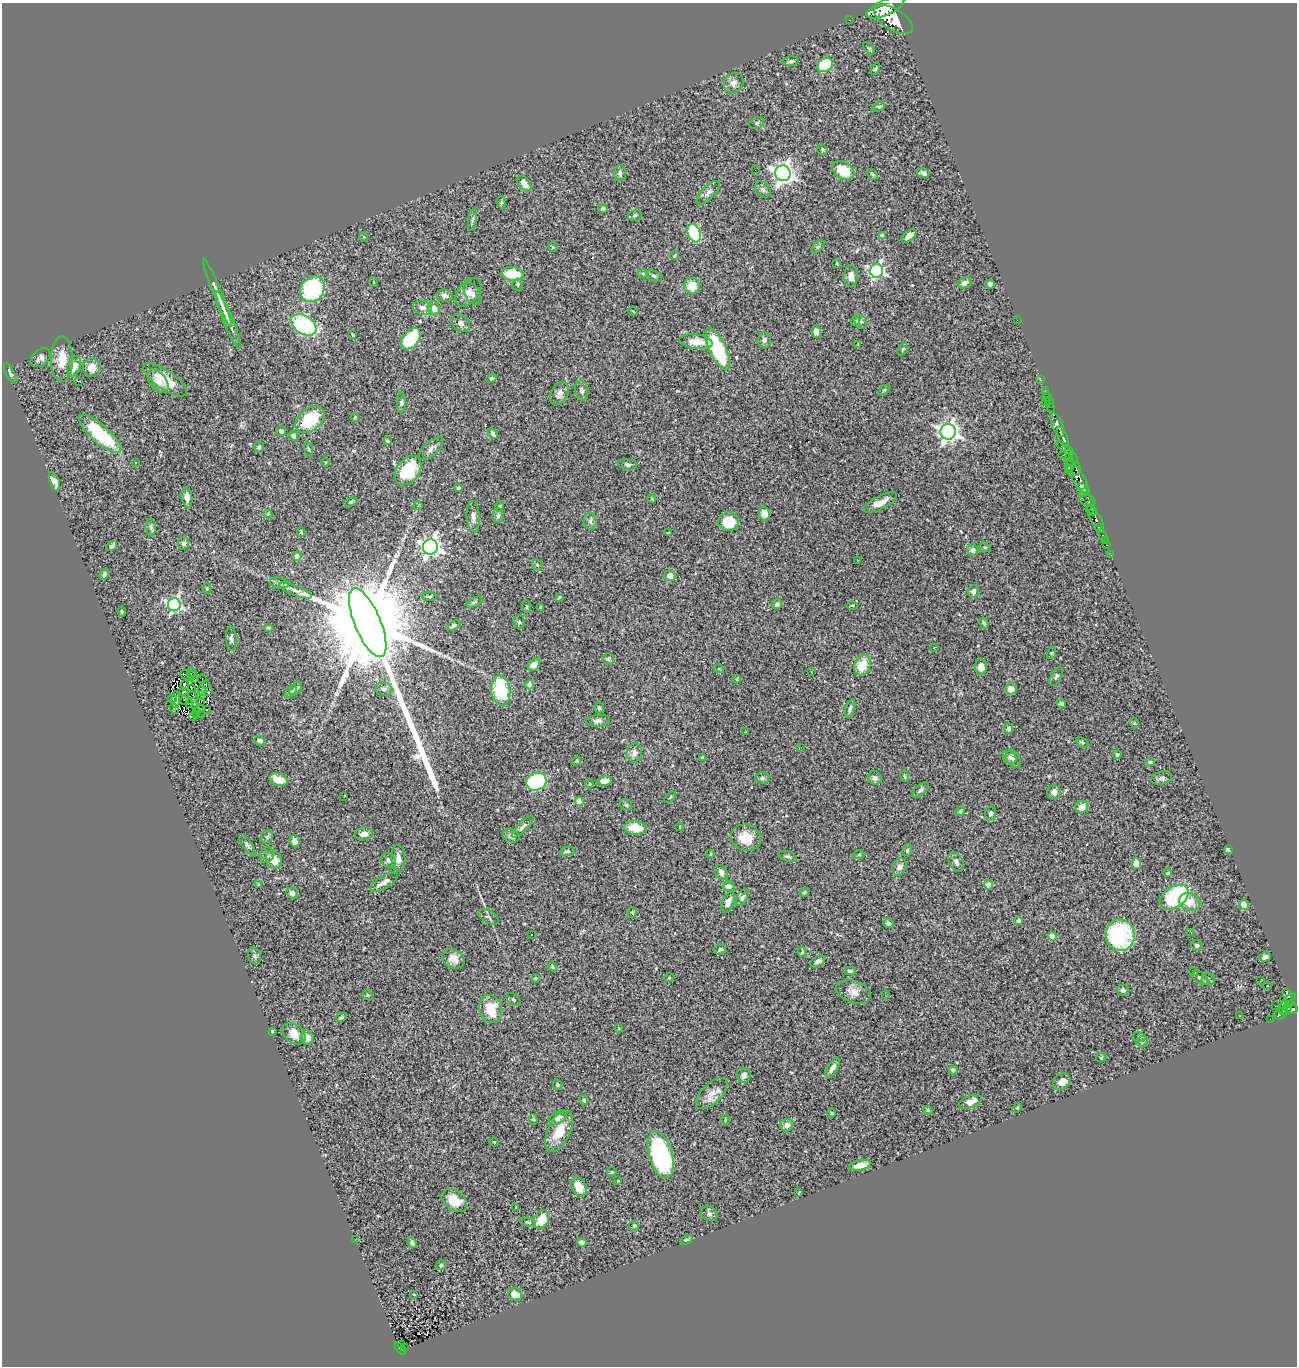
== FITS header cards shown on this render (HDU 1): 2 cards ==
NAXIS1  =                 1295
NAXIS2  =                 1364

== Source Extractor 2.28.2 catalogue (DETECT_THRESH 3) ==
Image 1295 x 1364 px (HDU 1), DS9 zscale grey, 1 PNG px = 1 image px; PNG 1299 x 1368 px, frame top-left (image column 1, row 1364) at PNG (2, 3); each listed source drawn as its Kron ellipse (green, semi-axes under 4 px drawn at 4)
Background 1.45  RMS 0.054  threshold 0.161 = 3 sigma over >= 5 px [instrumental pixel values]
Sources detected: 363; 3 with non-positive FLUX_AUTO (blend fragments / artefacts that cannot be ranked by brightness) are neither listed nor drawn; the other 360 listed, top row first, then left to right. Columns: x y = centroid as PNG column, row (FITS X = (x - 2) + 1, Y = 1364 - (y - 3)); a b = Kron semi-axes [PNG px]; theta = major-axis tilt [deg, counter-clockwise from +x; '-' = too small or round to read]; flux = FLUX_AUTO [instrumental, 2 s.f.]
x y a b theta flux
885 8 20 7 24 5500
894 19 22 10 -31 6500
849 20 2 2 - 11
869 48 7 3 -47 5.1
791 61 8 4 8 7.7
825 65 8 6 36 160
875 69 6 4 61 5.3
734 83 10 9 - 18
879 107 6 4 23 6.6
757 123 7 5 23 7.8
822 149 5 5 - 6.4
755 170 2 2 - 1.7
843 171 12 8 -30 97
620 173 8 6 -87 12
783 173 8 7 - 2400
923 173 6 4 -14 13
873 174 6 4 -45 4.8
524 184 9 5 -50 30
763 189 9 6 -47 9.8
708 193 15 6 46 15
501 202 6 4 -71 5.1
603 209 5 4 - 9.4
635 215 7 5 16 7.4
473 220 11 3 79 7.7
694 233 9 6 -70 310
882 236 4 4 - 33
909 236 9 5 40 22
364 237 5 3 - 2.8
553 247 5 4 - 4.6
818 247 8 3 45 4.1
674 256 4 2 - 3.7
837 263 3 3 - 3.1
876 271 6 6 - 860
643 273 5 3 - 3.9
513 274 11 7 -7 110
654 276 8 5 -21 6.5
851 276 11 6 -89 27
374 282 5 3 - 3.1
965 283 7 5 24 11
518 284 6 5 - 6.6
990 284 4 4 - 7.6
692 286 8 8 - 51
312 289 14 11 49 390
468 292 16 10 52 29
217 293 36 4 -68 31
472 294 12 7 -61 17
445 296 8 6 -12 13
422 308 10 7 -11 18
434 308 7 6 - 23
633 311 5 3 - 2.9
228 320 31 5 -68 29
1017 320 2 2 - 19
855 321 4 4 - 6.8
861 322 7 6 - 8.5
460 323 10 7 -40 16
304 325 14 9 -31 410
816 331 6 5 - 17
353 335 4 2 - 3.1
411 339 12 8 51 240
764 340 7 6 - 10
696 342 17 7 -7 46
858 344 4 3 - 3.4
718 349 23 8 -66 240
903 349 7 4 59 5
41 358 11 8 40 16
62 359 22 11 89 67
74 366 10 6 70 32
92 367 9 8 - 32
10 373 11 4 -64 7.9
491 378 5 4 - 6
165 380 25 9 -34 95
1041 380 2 2 - 16
78 381 4 2 - 37
158 381 14 8 -52 27
884 390 6 4 44 4.7
582 391 10 6 -79 12
1045 391 3 2 - 14
559 393 12 8 63 22
1047 397 3 2 - 2.9
1045 402 2 2 - 60
1050 402 6 2 -73 24
401 403 10 4 90 8.2
1051 407 3 2 - 29
355 417 4 4 - 3.6
310 420 16 11 38 160
1057 425 12 5 -68 1500
281 431 5 5 - 12
948 432 7 7 - 2000
100 434 27 9 -41 240
493 434 6 3 -57 10
294 436 5 3 - 17
1063 437 11 3 -67 1700
387 441 4 3 - 4.7
259 447 6 4 87 5.5
431 448 15 7 42 18
1065 448 10 4 -37 390
308 449 7 4 -73 5.4
1066 454 8 3 14 490
1071 459 7 6 - 630
135 462 3 2 - 5.7
326 462 5 3 - 3.1
628 465 9 5 -7 9.2
1069 466 8 3 73 280
1076 469 7 4 -88 390
408 471 16 11 52 160
1077 477 18 6 -58 2000
54 481 9 4 -67 26
458 488 3 3 - 4.6
1083 488 6 4 -27 1500
1084 492 5 4 - 920
187 497 10 5 -82 20
652 499 4 3 - 3.1
1088 500 8 5 -14 1100
351 502 7 3 24 4.7
880 503 18 6 26 37
418 506 4 3 - 2.7
500 506 5 3 - 3.7
1090 507 7 4 -88 690
1093 511 4 3 - 320
268 514 4 4 - 3.2
764 514 7 5 -75 28
498 516 7 5 87 8.5
473 517 16 6 -86 18
1096 519 15 5 -63 320
590 521 8 6 -88 12
729 522 10 9 - 93
151 527 8 5 89 8.7
1099 527 3 3 - 250
301 532 5 4 - 4.1
668 533 3 2 - 2.1
1103 535 3 3 - 75
1105 540 2 2 - 9.6
184 543 6 5 - 10
1107 545 3 2 - 8.9
112 546 6 3 53 7.4
430 547 8 7 - 1900
985 547 6 4 -21 4.7
973 550 6 5 - 18
1111 555 2 2 - 11
297 556 4 4 - 56
857 560 3 2 - 6.5
537 565 6 4 -45 4.8
104 574 6 3 59 9.9
670 576 5 5 - 30
279 583 9 5 -13 10
207 588 5 4 - 4.2
295 590 17 5 -22 22
973 591 6 5 - 14
429 597 7 3 -4 5.8
559 597 3 2 - 3.3
474 602 8 4 27 6
777 604 5 5 - 11
174 605 6 6 - 760
852 605 6 4 1 4.3
526 606 6 3 90 4.2
541 608 3 3 - 6.2
122 612 5 4 - 4.6
519 622 6 5 - 7.1
368 623 37 13 -67 110000
984 623 5 4 - 6.8
454 625 7 4 33 6.8
268 628 4 3 - 5.1
231 639 12 5 -86 9.5
934 648 2 2 - 2.1
1052 653 6 4 71 3.5
608 659 6 5 - 5
534 665 7 5 41 29
862 665 10 8 66 74
981 667 7 6 - 23
719 669 5 3 - 3.2
812 672 2 2 - 4
191 674 7 2 84 2.2
185 675 5 2 - 4.5
194 675 4 3 - 12
1056 676 10 5 62 8.8
202 679 4 2 - 1.2
737 679 4 3 - 3.2
195 680 2 2 - 4.9
206 684 3 2 - 5.9
185 685 5 2 - 0.15
530 685 4 4 - 65
191 688 3 2 - 3.6
296 688 8 5 50 12
384 689 8 6 -8 11
1011 689 5 5 - 34
501 690 15 9 -83 180
184 691 3 3 - 3.2
202 691 5 2 - 3
291 691 7 4 49 6.8
208 692 3 2 - 4.6
193 695 3 2 - 3.3
201 696 4 2 - 0.55
172 699 4 2 - 0.48
175 700 8 2 87 8.5
184 701 4 2 - 1.8
201 701 2 2 - 3.8
189 703 3 2 - 2.4
195 704 3 2 - 3.2
1061 704 4 3 - 6.6
200 708 5 2 - 4.6
599 708 6 5 - 7.2
850 708 9 4 70 9.6
174 709 5 2 - 1.4
206 710 3 2 - 0.66
196 713 2 2 - 0.21
202 715 2 2 - 1.6
197 716 3 2 - 1.9
193 717 4 2 - 5.1
598 721 12 6 6 13
1134 723 5 3 - 2.9
1009 729 5 4 - 12
746 732 2 2 - 2.5
260 741 5 4 - 14
1082 742 7 4 -24 5.9
801 747 2 2 - 5
634 753 10 7 83 18
1117 754 4 4 - 6.7
702 757 4 3 - 5
1010 757 7 6 - 10
1013 759 9 6 -58 11
577 761 4 4 - 5.8
1150 762 5 4 - 5
905 776 5 3 - 3.8
762 778 7 5 1 7.3
875 778 7 6 - 18
1161 778 11 6 12 11
278 779 9 5 -17 65
605 781 7 5 12 19
536 782 10 8 20 350
590 784 4 3 - 3.1
920 790 10 5 40 9.4
1054 792 7 7 - 21
344 796 3 2 - 2.4
670 797 7 2 45 3.3
579 801 4 4 - 58
626 805 6 5 - 7.8
1082 807 7 6 - 32
960 811 5 4 - 4.5
991 813 7 5 83 8.9
523 827 14 5 45 11
680 827 4 2 - 2.4
635 828 11 7 -5 66
364 834 9 6 9 19
511 836 9 6 -18 14
267 837 7 5 48 8.1
746 838 15 13 -19 70
295 841 6 5 - 19
247 845 13 4 -55 8.9
907 850 6 4 70 5.4
1228 850 4 4 - 8.6
567 851 7 4 12 8.6
711 854 3 3 - 3.1
859 854 5 4 - 3.8
267 855 8 7 - 14
788 856 9 5 -18 8.4
398 858 13 7 -86 22
274 860 9 8 - 46
389 860 8 6 -39 13
956 862 10 7 -61 14
1136 864 5 4 - 41
899 867 9 6 59 19
721 873 8 6 -65 18
1168 873 4 3 - 3.9
384 882 16 6 30 21
258 884 3 3 - 3.7
988 885 5 4 - 38
729 886 6 5 - 18
804 892 5 4 - 5.6
292 893 6 5 - 16
1174 897 16 10 36 340
742 898 9 5 60 10
728 902 11 6 68 26
1190 902 11 8 -20 44
1244 905 5 5 - 33
632 912 5 4 - 6.7
488 917 11 6 -30 9.4
1019 920 4 3 - 6.1
889 923 6 4 -23 9.2
1191 932 3 2 - 3.8
531 935 3 2 - 3.5
1120 935 16 14 -80 350
1052 936 4 4 - 87
1197 945 5 5 - 5.6
720 949 6 5 - 8.7
802 952 5 4 - 5.8
254 956 9 6 -73 8.3
1265 957 6 4 18 14
453 959 11 9 -30 37
818 961 8 5 31 13
552 967 5 4 - 5.7
850 971 6 4 -3 6.8
1194 972 3 3 - 7.4
535 978 4 3 - 5.6
669 978 5 3 - 3.1
1200 978 9 5 -32 9.6
1208 979 7 5 0 7
1260 981 3 2 - 9.8
1267 986 2 2 - 4
1123 990 6 5 - 10
853 992 18 11 -19 35
368 995 5 4 - 3.8
885 995 3 2 - 4
1288 995 7 3 -64 260
513 1000 8 5 -39 7.2
1288 1001 10 5 45 260
1275 1006 2 2 - 15
1284 1007 7 3 80 330
1287 1008 8 3 64 330
491 1009 14 11 -76 93
1292 1009 6 5 - 520
1280 1014 6 5 - 150
1239 1016 2 2 - 2.6
341 1017 5 3 - 6.2
1270 1019 2 2 - 9.7
619 1028 4 4 - 3
272 1031 4 3 - 3.7
294 1034 13 9 -37 42
1139 1037 6 5 - 4.8
307 1038 7 6 - 33
1142 1042 6 5 - 7.6
1101 1057 5 4 - 3.4
832 1068 11 5 58 18
953 1070 4 4 - 11
744 1075 7 7 - 14
1062 1082 9 7 35 26
558 1085 5 4 - 5.6
712 1094 20 10 45 37
584 1100 5 4 - 6.5
970 1102 11 6 21 24
1017 1108 5 4 - 4
928 1110 5 4 - 4.3
832 1113 5 3 - 3.1
558 1118 10 6 32 17
533 1119 5 4 - 5.1
725 1120 5 2 - 3
787 1125 7 6 - 20
559 1131 22 11 65 82
494 1142 4 3 - 3.4
661 1155 24 11 -73 550
860 1165 11 5 11 34
612 1172 5 5 - 4
618 1181 2 2 - 2.3
579 1187 10 7 -61 52
799 1193 4 2 - 3.2
454 1200 14 9 -36 64
516 1208 4 3 - 8.8
709 1214 8 7 - 10
541 1219 9 7 65 84
528 1222 8 4 -15 6.7
634 1226 5 4 - 4.2
355 1240 2 2 - 3.8
686 1240 7 4 29 5
582 1242 5 4 - 12
412 1243 5 3 - 9.6
441 1265 5 4 - 6.2
414 1294 3 2 - 2.7
515 1294 7 6 - 38
401 1345 4 2 - 12
405 1347 3 2 - 6.7
400 1348 7 3 -52 68
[3 non-positive-flux detections neither listed nor drawn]